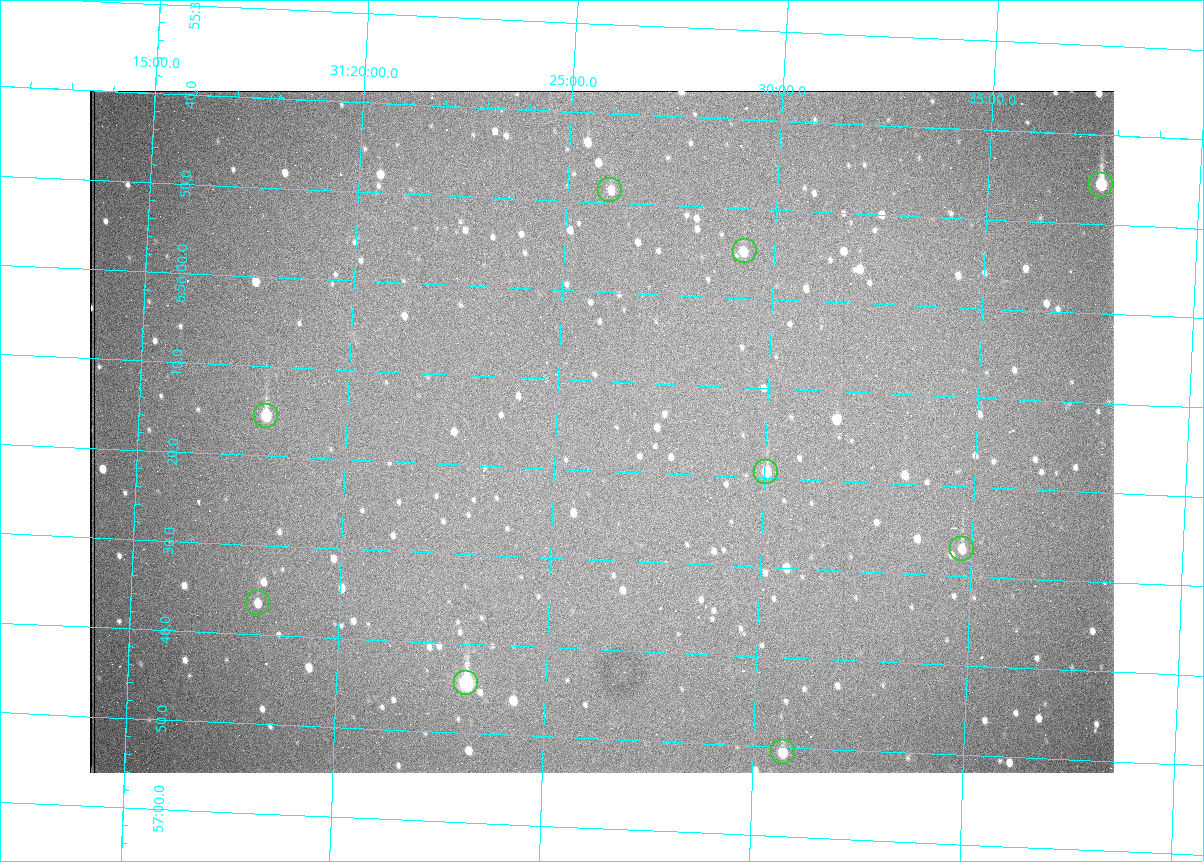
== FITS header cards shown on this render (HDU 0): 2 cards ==
NAXIS1  =                 1024 /fastest changing axis
NAXIS2  =                  682 /next to fastest changing axis

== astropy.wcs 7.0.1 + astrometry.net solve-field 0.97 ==
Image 1024 x 682 px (HDU 0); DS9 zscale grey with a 90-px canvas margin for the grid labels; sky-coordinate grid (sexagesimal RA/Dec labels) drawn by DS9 from the SOLVED WCS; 9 Tycho-2 reference stars matched to detected sources circled (green)
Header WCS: RA---TAN/DEC--TAN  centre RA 06:56:16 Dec +31:26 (104.07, +31.43 deg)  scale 1.44 arcsec/px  FOV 24.5' x 16.3'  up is -93 deg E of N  parity flipped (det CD > 0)
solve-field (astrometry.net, Tycho-2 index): VERIFIED the header's WCS against the Tycho-2 star catalogue (9 matches, 0 conflicts) and refined it, rather than solving blind
Solved WCS: RA---TAN-SIP/DEC--TAN-SIP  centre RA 06:56:16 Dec +31:26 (104.07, +31.43 deg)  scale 1.43 arcsec/px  FOV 24.4' x 16.3'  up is -93 deg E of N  parity flipped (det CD > 0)
The solver's refit moves the header's centre by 1.7 arcsec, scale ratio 0.9969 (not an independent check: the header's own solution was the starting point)
Tycho-2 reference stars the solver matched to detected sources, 9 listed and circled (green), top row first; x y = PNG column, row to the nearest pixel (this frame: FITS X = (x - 90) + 1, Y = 682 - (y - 91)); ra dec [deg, ICRS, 3 dp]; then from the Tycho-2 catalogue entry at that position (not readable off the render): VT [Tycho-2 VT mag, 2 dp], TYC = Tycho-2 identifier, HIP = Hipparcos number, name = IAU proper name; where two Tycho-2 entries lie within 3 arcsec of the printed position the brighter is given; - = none
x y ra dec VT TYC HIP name
1101 185 103.940 +31.628 9.24 2437-728-1 - -
610 190 103.952 +31.434 11.53 2437-424-1 - -
745 251 103.978 +31.488 11.51 2437-421-1 - -
266 416 104.065 +31.301 9.89 2437-425-1 - -
766 472 104.081 +31.501 10.83 2437-37-1 - -
962 549 104.112 +31.580 11.47 2437-71-1 - -
258 603 104.152 +31.301 11.67 2437-646-1 - -
466 683 104.185 +31.385 8.52 2437-370-1 33393 -
783 752 104.211 +31.512 11.03 2437-937-1 - -